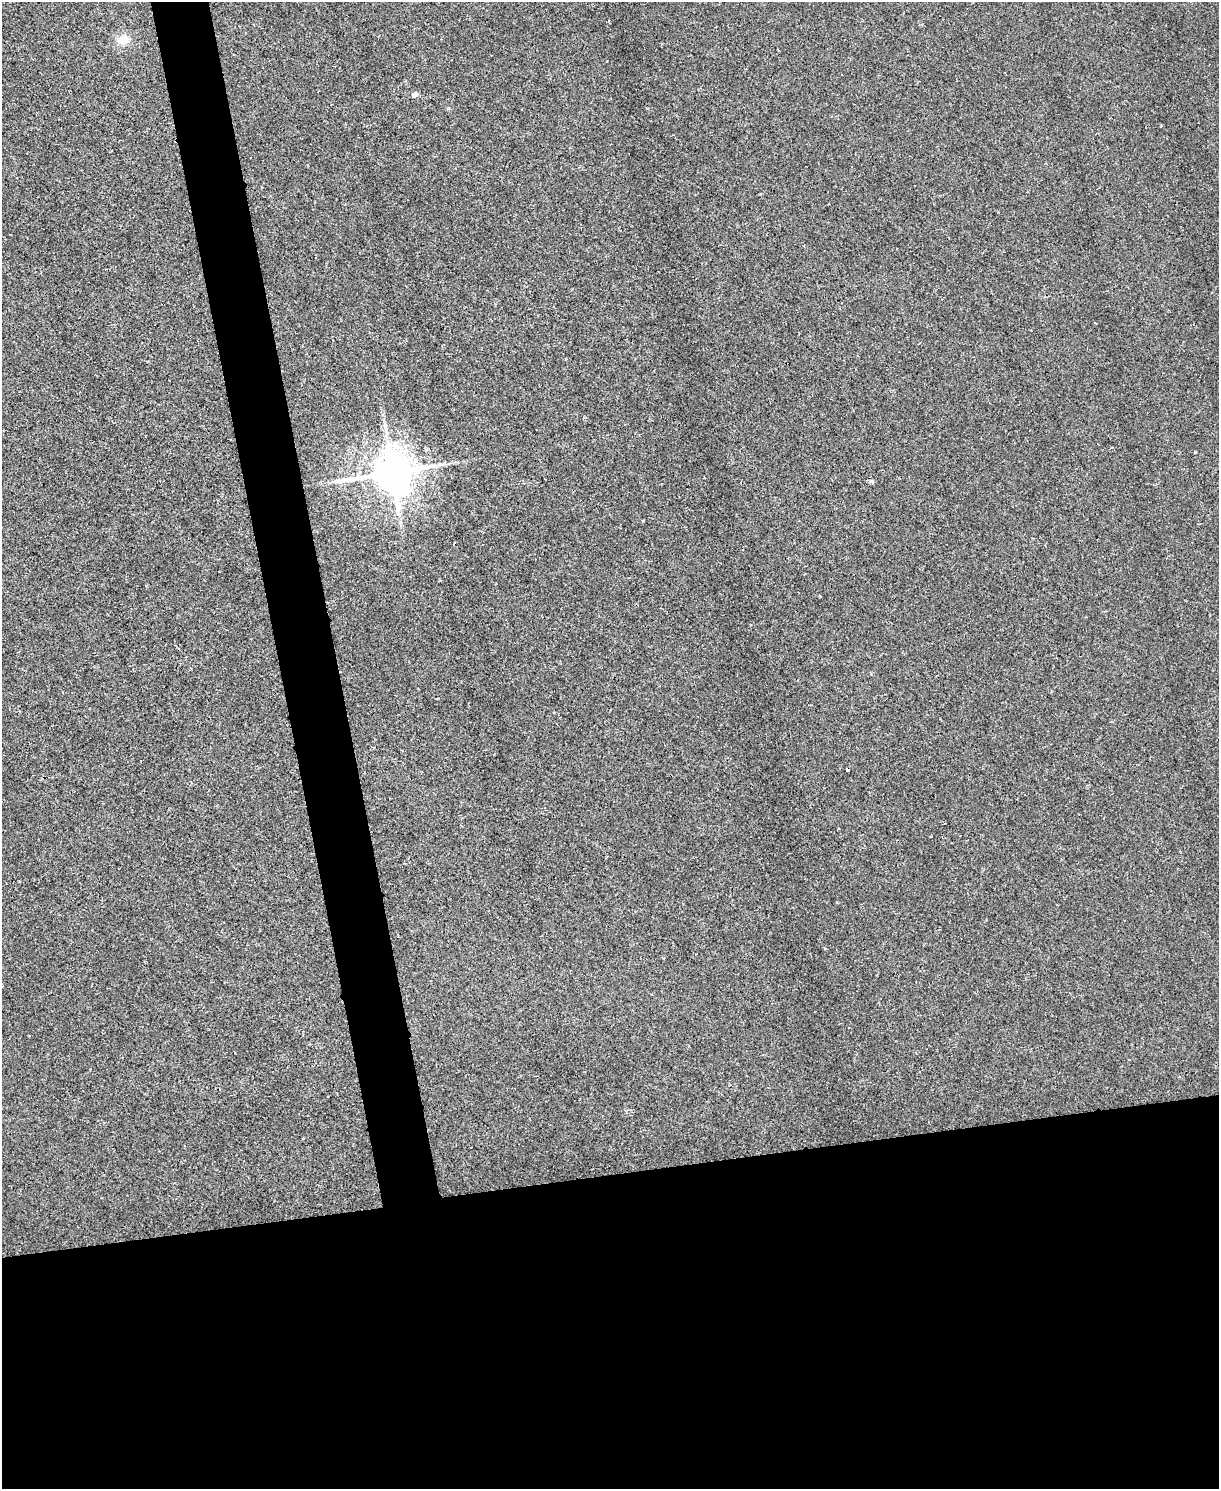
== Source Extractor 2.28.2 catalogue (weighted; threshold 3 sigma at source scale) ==
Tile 11 of 4 x 3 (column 3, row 3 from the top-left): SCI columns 2433-3649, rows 135-1621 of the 4865 x 4846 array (HDU 1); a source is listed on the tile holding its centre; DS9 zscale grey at full resolution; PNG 1221 x 1491 px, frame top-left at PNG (2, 2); no overlay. Shown black and unused: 25% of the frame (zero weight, under 2 of 3 exposures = <1% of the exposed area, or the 3 px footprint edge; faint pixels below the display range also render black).
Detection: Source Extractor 2.28.2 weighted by HDU 2 'WHT'; one run over the whole footprint, this tile lists its part. Background 0.00171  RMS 0.0034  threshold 0.0153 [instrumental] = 3 sigma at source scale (4.5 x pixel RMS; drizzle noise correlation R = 1.50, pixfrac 1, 0.05/0.05 arcsec/px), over >= 5 px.
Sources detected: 9; all 9 listed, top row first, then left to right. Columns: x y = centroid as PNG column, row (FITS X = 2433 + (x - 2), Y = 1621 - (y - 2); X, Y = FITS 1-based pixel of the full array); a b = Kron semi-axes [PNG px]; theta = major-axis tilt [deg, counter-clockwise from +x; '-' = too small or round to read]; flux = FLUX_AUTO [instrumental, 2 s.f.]
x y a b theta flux
123 40 16 11 18 3.3
415 94 5 5 - 1.6
1195 452 3 3 - 0.34
435 466 7 4 -2 0.9
392 472 11 11 - 1200
872 482 4 4 - 0.92
399 514 6 5 - 0.83
820 596 3 2 - 0.24
847 770 3 3 - 0.73